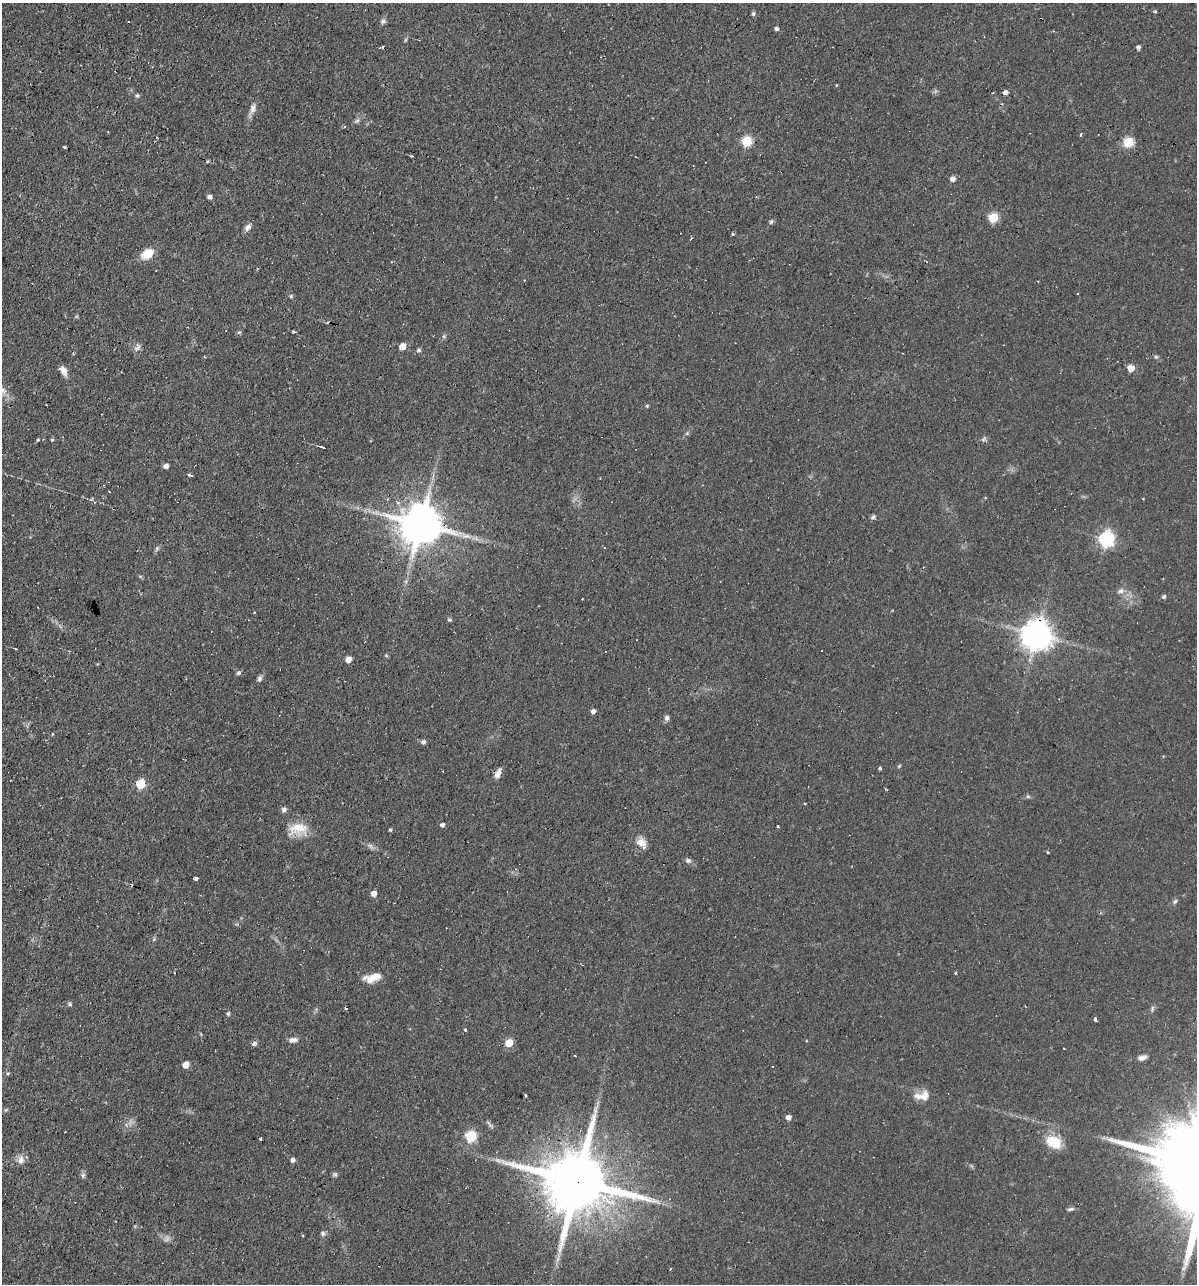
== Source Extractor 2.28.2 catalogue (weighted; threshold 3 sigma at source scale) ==
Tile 11 of 4 x 4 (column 3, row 3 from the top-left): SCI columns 2641-3835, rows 1283-2564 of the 5156 x 5129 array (HDU 1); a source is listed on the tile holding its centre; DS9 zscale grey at full resolution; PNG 1199 x 1286 px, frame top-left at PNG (2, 3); no overlay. Shown black and unused: <1% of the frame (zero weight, under 2 of 3 exposures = <1% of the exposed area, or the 3 px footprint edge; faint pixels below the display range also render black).
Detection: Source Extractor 2.28.2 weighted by HDU 2 'WHT'; one run over the whole footprint, this tile lists its part. Background 0.066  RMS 0.0053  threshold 0.0236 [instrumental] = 3 sigma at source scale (4.5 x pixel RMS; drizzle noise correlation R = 1.50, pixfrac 1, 0.05/0.05 arcsec/px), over >= 5 px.
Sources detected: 131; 2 too faint to see at this stretch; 14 cosmic-ray / hot-pixel residue — not listed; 2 inside a brighter listed object's ellipse — not listed separately; the other 113 listed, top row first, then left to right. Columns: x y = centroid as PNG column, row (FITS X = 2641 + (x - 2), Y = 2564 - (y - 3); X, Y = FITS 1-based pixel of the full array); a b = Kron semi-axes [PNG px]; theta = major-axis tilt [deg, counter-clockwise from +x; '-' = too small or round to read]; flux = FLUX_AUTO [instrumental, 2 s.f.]
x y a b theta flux
1155 11 4 3 - 0.73
753 14 4 4 - 1.1
129 21 3 3 - 2.3
383 21 8 7 - 1.3
776 29 4 4 - 1.6
405 40 6 3 71 0.68
1138 47 4 4 - 2.1
382 48 3 3 - 5.9
1005 92 4 4 - 2.5
137 95 6 5 - 1
253 109 15 8 68 3.2
357 121 8 5 38 1.3
1081 135 5 3 - 0.79
156 137 4 2 - 0.37
747 141 6 5 - 32
1128 142 6 5 - 33
65 147 3 3 - 0.51
412 156 3 2 - 0.54
953 179 5 5 - 3
210 197 4 4 - 2
993 217 5 5 - 28
771 222 5 4 - 1.2
248 228 9 6 28 2.1
147 254 13 9 38 9
1038 281 3 2 - 0.36
291 296 6 4 90 0.67
293 331 3 3 - 1.6
444 336 6 5 - 0.91
402 346 5 5 - 6.4
138 347 9 7 -88 2
419 350 5 5 - 1.1
1156 357 5 4 - 0.72
1131 368 5 5 - 11
63 371 12 7 -58 3.6
647 406 4 4 - 0.59
687 433 6 4 56 0.84
38 439 4 3 - 0.74
984 439 7 5 20 1.1
52 440 4 4 - 0.56
370 441 3 3 - 0.4
323 447 7 2 -17 1.2
166 466 5 4 - 2.4
190 475 3 3 - 1.8
92 498 5 4 - 0.56
397 503 6 5 - 1.6
873 517 7 6 - 1.2
421 524 12 11 - 2200
1106 539 7 6 - 120
605 548 3 3 - 0.52
157 549 10 4 69 1.1
140 576 6 4 -19 0.65
1121 591 10 7 20 2.1
1164 597 5 4 - 1.2
449 619 6 5 - 0.91
1037 635 9 9 - 870
16 649 3 2 - 0.5
386 655 5 4 - 0.65
348 660 5 5 - 4.4
238 673 6 5 - 1.1
259 678 8 6 70 1.4
593 711 4 4 - 2.3
666 718 7 6 - 1.6
423 742 6 6 - 1.2
899 766 6 3 45 0.56
880 768 3 3 - 0.9
498 774 13 6 68 3.4
141 784 6 5 - 24
1028 796 6 4 -1 0.85
804 803 3 3 - 0.56
284 809 7 7 - 1.5
442 825 5 5 - 1.7
778 826 3 3 - 2.3
299 829 25 17 10 11
390 830 4 3 - 0.78
641 843 14 10 -46 4.9
1048 852 3 3 - 0.54
688 861 8 6 -21 1.6
196 879 3 3 - 52
374 894 5 5 - 3.5
1175 901 8 5 39 1.1
174 973 3 2 - 0.5
955 973 3 3 - 1.6
376 976 26 8 7 6.7
69 1004 5 5 - 1.1
228 1014 6 5 - 0.87
1095 1019 3 3 - 8.7
465 1030 3 3 - 1.6
293 1040 11 6 6 2.4
509 1043 5 5 - 14
254 1044 5 5 - 1.9
574 1056 3 3 - 1.7
1142 1058 9 5 19 2.6
186 1065 5 5 - 6.2
773 1066 3 3 - 1.6
8 1073 5 3 - 0.63
526 1095 5 3 - 0.56
924 1096 14 12 56 5.3
6 1110 6 4 19 0.66
788 1117 5 4 - 2.8
489 1124 13 3 -49 1.2
471 1136 6 5 - 44
260 1138 3 3 - 1.2
1054 1142 16 12 -22 15
21 1160 11 9 80 3.4
293 1160 5 4 - 2.1
498 1160 12 6 -24 2.3
335 1174 7 6 - 1
83 1176 7 4 -85 1.3
577 1181 22 16 -16 6300
1070 1209 9 4 11 1.2
323 1233 7 6 - 1.3
557 1259 9 4 81 1.8
670 1269 3 3 - 0.65
Overlapping masked pixels (flux is a lower limit): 3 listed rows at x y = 421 524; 1037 635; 577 1181